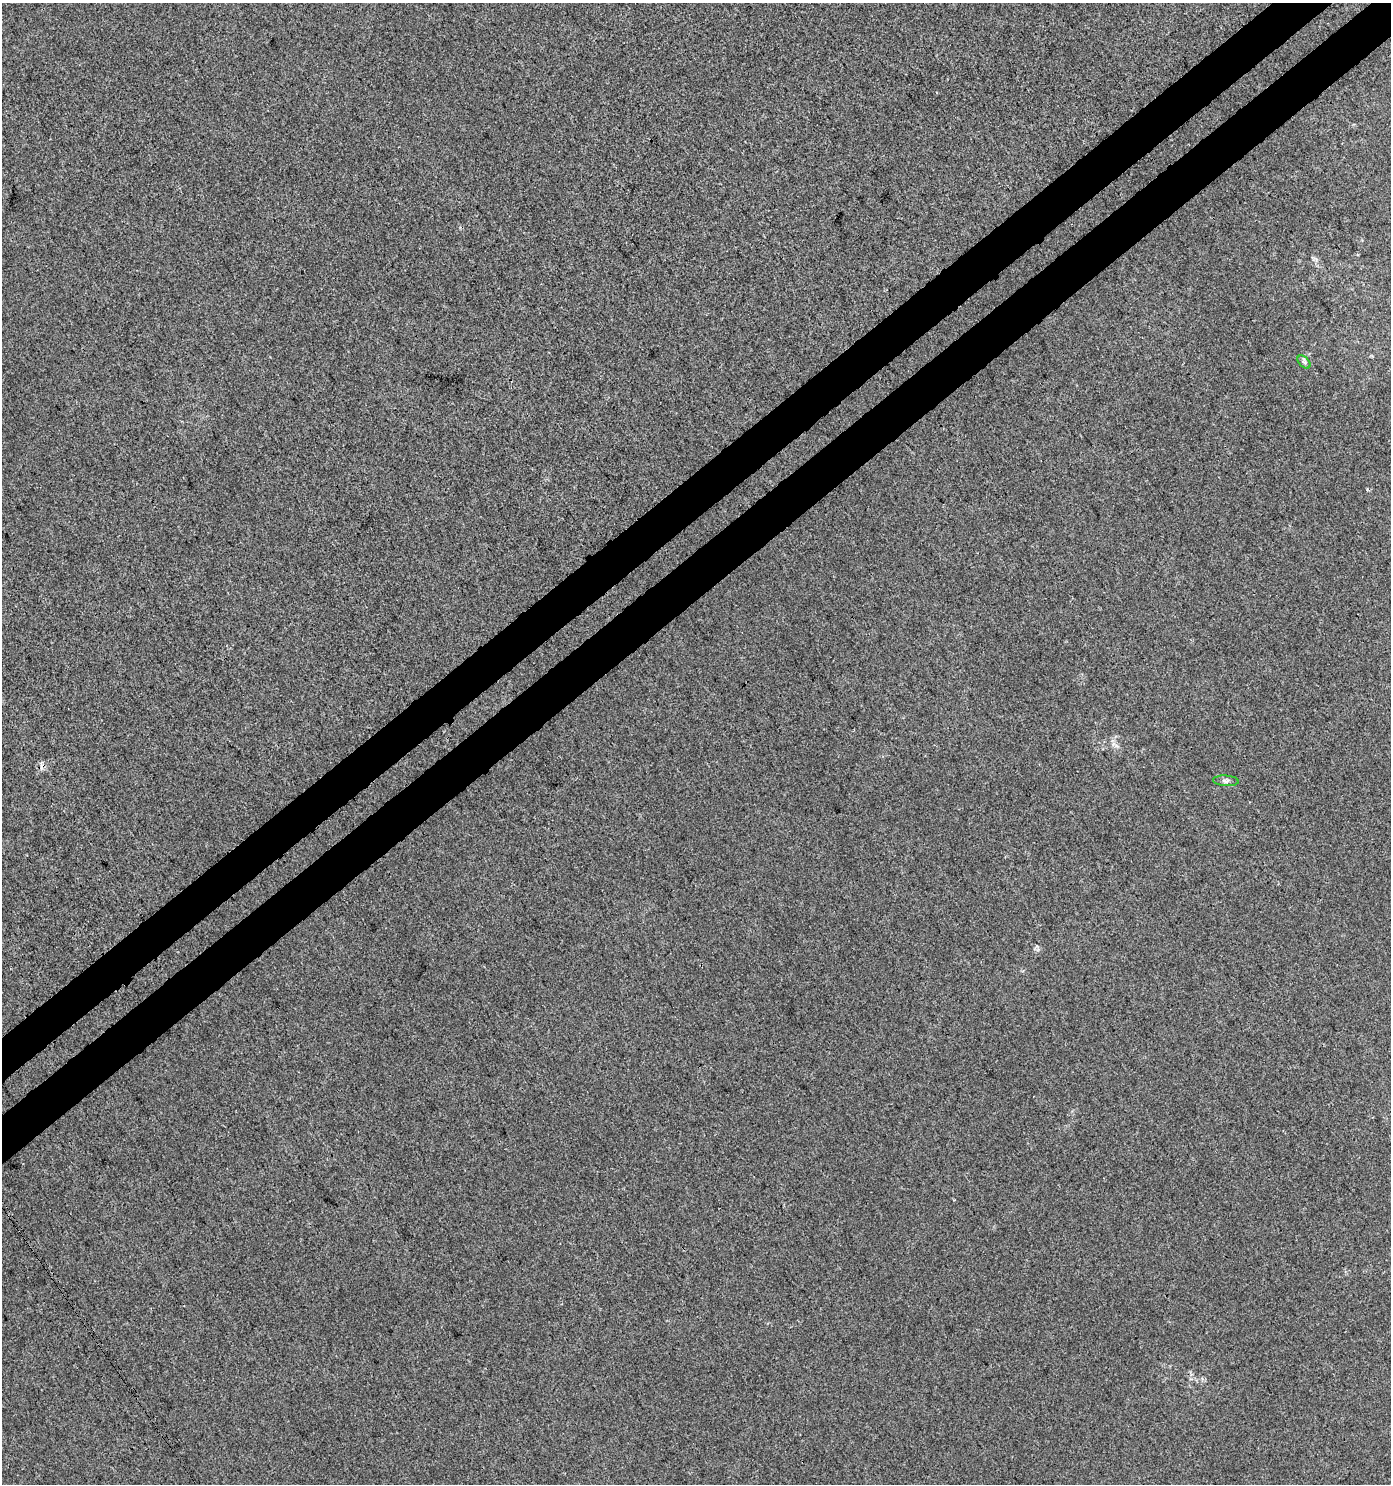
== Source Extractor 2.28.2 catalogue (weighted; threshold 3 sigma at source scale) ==
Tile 10 of 4 x 4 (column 2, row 3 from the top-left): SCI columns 1624-3012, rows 1529-3010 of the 5960 x 6034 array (HDU 1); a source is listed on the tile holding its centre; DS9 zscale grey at full resolution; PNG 1393 x 1486 px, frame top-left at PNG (2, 3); each listed source drawn as its Kron ellipse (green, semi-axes under 4 px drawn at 4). Shown black and unused: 6% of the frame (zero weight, under 3 of 4 exposures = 5% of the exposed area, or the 3 px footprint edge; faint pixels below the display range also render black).
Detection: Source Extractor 2.28.2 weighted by HDU 2 'WHT'; one run over the whole footprint, this tile lists its part. Background 4.34e-05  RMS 0.0044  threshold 0.0197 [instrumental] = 3 sigma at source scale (4.5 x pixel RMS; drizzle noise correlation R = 1.50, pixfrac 1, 0.0396/0.0396 arcsec/px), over >= 5 px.
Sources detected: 3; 1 cosmic-ray / hot-pixel residue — neither listed nor drawn; the other 2 listed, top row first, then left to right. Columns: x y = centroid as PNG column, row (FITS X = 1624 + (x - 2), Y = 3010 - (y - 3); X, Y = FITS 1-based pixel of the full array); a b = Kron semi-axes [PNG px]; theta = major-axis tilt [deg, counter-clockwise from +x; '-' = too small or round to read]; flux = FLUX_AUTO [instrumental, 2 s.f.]
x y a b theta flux
1304 362 8 4 -44 1
1226 781 13 5 -4 1.5